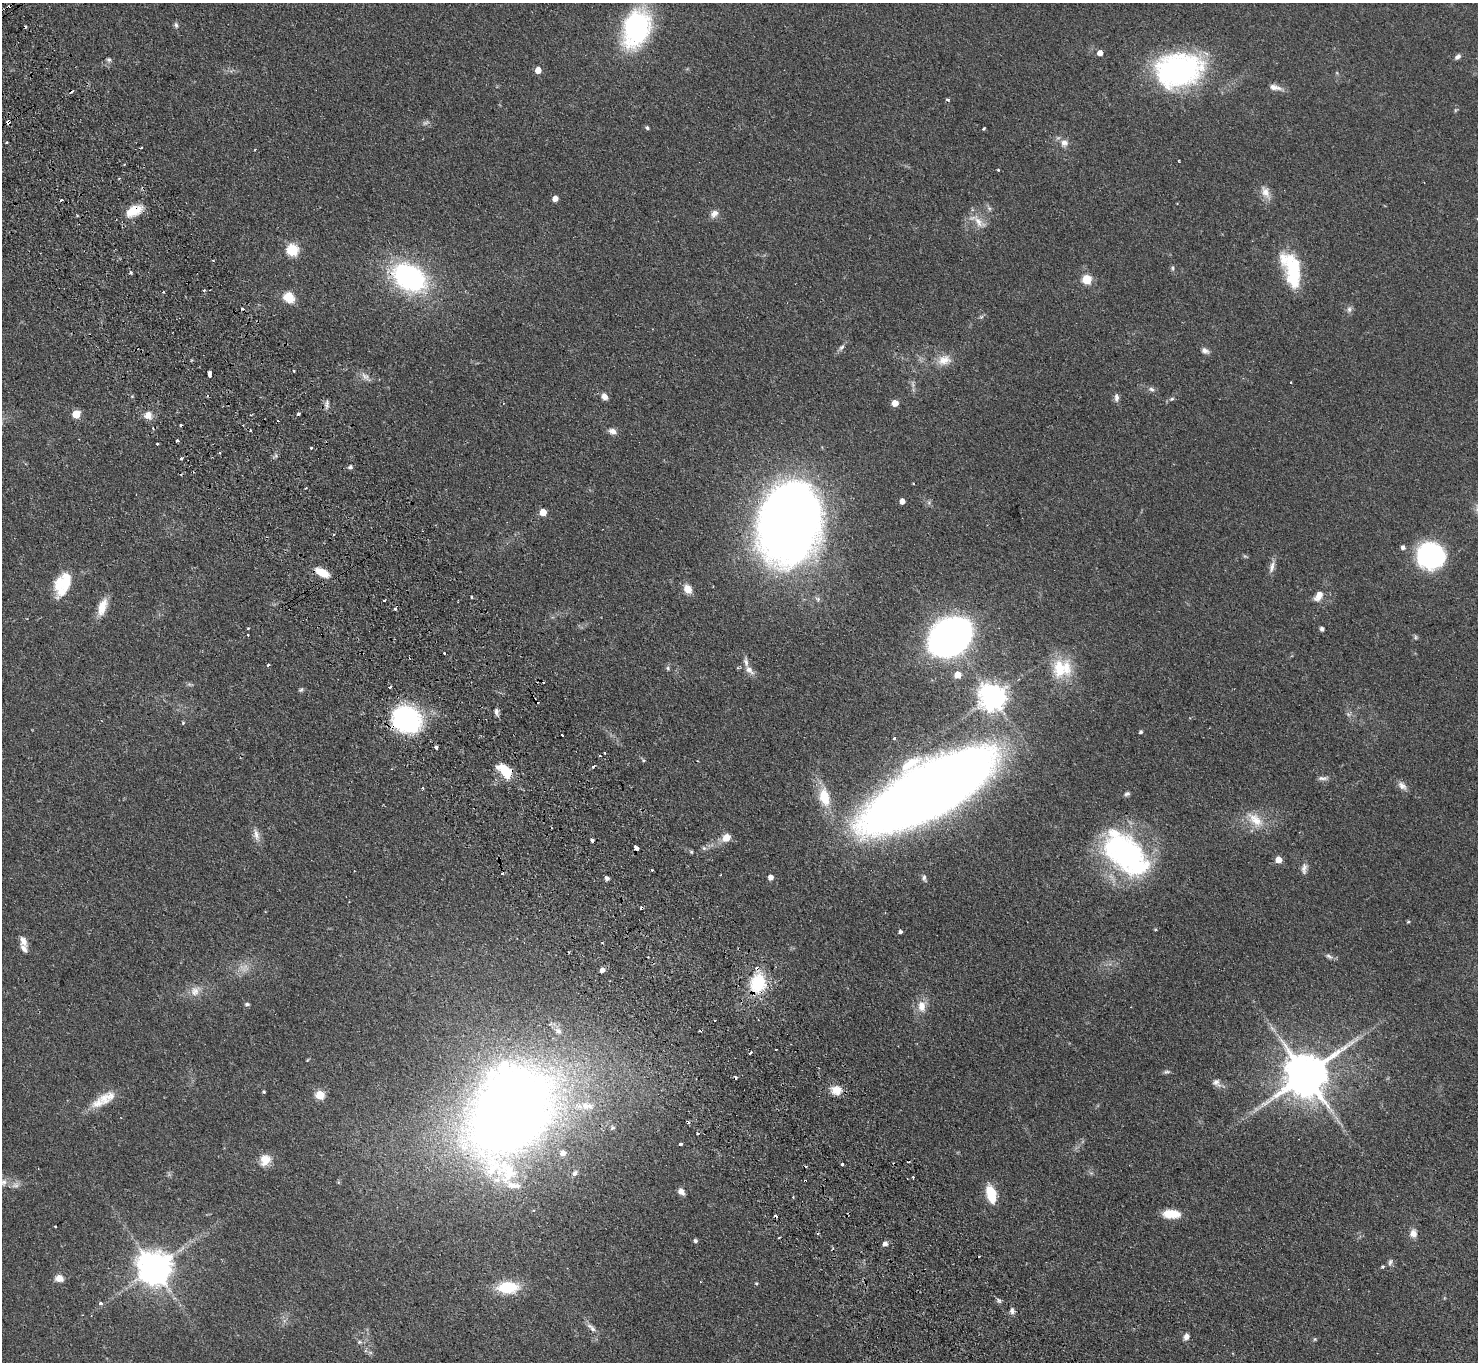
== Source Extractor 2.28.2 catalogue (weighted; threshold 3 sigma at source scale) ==
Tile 11 of 4 x 4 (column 3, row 3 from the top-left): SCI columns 3002-4477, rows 1696-3055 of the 6002 x 5970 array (HDU 1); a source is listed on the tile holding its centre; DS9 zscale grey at full resolution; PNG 1480 x 1364 px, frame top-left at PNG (2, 3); no overlay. Shown black and unused: <1% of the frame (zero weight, under 2 of 3 exposures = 3% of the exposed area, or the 3 px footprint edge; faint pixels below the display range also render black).
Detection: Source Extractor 2.28.2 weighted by HDU 2 'WHT'; one run over the whole footprint, this tile lists its part. Background 0.0872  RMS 0.0064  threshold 0.0289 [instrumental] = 3 sigma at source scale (4.5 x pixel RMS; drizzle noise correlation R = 1.50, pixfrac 1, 0.05/0.05 arcsec/px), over >= 5 px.
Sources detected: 211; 8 too faint to see at this stretch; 2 inside a brighter object's white glare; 27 cosmic-ray / hot-pixel residue — not listed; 5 inside a brighter listed object's ellipse — not listed separately; the other 169 listed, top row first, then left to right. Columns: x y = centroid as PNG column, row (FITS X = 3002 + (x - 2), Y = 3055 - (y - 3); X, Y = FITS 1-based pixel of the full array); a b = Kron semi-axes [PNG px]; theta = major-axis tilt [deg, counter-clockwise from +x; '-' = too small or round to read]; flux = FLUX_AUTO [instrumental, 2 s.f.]
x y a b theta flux
176 25 8 5 -75 1.5
637 28 35 23 73 97
1100 53 5 4 - 4.8
1458 57 8 5 43 2.2
109 60 7 6 - 1.3
538 70 5 5 - 6.8
1181 70 50 36 12 130
1275 87 17 7 -12 4
8 122 4 4 - 7.8
647 128 6 4 -42 1
983 129 3 3 - 0.84
6 142 3 2 - 0.82
1064 143 10 10 - 3.9
255 150 3 2 - 0.58
1179 160 3 2 - 0.66
124 165 3 2 - 1.3
998 170 3 3 - 0.58
1266 192 19 10 -64 5.9
555 198 5 5 - 4.9
989 208 7 5 -44 1.3
134 211 23 12 28 12
714 214 12 9 51 3.6
978 222 19 9 -57 6.7
292 250 6 6 - 61
1173 268 7 4 -82 1.1
1292 269 40 18 -73 39
131 272 3 3 - 1.6
409 277 25 18 -33 130
1087 279 5 5 - 29
289 297 15 12 -46 8.8
1349 309 8 6 -90 2.1
841 347 10 5 48 2
1205 351 10 6 -34 2.8
944 360 19 13 18 8.5
210 374 6 3 -89 5.8
365 377 16 7 -43 3.5
1151 389 9 6 -22 1.9
132 396 5 3 - 0.67
604 396 8 7 - 3.3
1116 397 9 6 86 2.3
1172 399 7 4 19 1.1
895 403 5 5 - 8.5
327 404 13 5 89 2.2
76 414 5 5 - 17
148 415 9 9 - 5.5
613 431 10 7 -22 3.3
177 440 3 3 - 0.88
157 444 3 3 - 1.6
311 448 3 2 - 0.8
220 452 3 3 - 0.79
181 458 3 3 - 1.9
350 467 5 5 - 1.7
913 483 2 2 - 0.58
306 488 3 3 - 0.61
902 501 5 4 - 4.4
543 512 5 5 - 9.9
788 523 48 36 76 1100
334 534 3 2 - 0.57
1403 547 5 5 - 2.1
1430 555 22 21 - 110
1272 567 17 6 74 3.7
322 573 16 7 -28 12
62 584 29 17 68 21
688 589 10 8 -58 7
1319 596 15 8 54 5.8
471 597 4 2 - 0.63
384 600 3 3 - 1.9
102 607 22 9 72 9.8
395 609 3 3 - 2.4
248 628 3 2 - 1.4
1322 629 4 4 - 2.1
248 635 3 2 - 0.85
950 637 25 19 36 580
1415 637 6 4 90 0.98
444 653 3 3 - 1.3
268 665 3 3 - 1.1
668 668 6 5 - 1
1060 668 29 19 -86 21
749 670 15 8 -37 4.1
957 675 5 5 - 8.3
390 687 3 2 - 1.4
301 690 7 4 38 1
992 697 8 8 - 770
496 712 11 5 -80 2.1
406 719 31 27 -32 79
183 723 5 4 - 0.67
1141 732 4 4 - 1.3
562 735 3 3 - 2
894 738 3 3 - 1.1
436 747 4 3 - 7
604 753 3 2 - 1.5
643 760 5 4 - 0.83
505 771 21 12 -40 16
1323 778 14 5 2 2.3
1402 786 14 8 -47 3.6
423 788 4 2 - 0.67
929 790 87 32 29 1600
1127 794 7 5 28 1.4
824 797 20 12 -76 18
1255 820 29 14 -42 14
256 834 17 8 -77 4.4
726 838 10 8 40 6.8
592 840 4 3 - 3.1
636 847 5 3 - 12
704 848 6 5 - 1.3
691 852 5 4 - 0.84
1126 854 58 31 -46 130
1278 860 5 5 - 8.7
1304 868 15 7 82 3.2
651 870 3 3 - 1.5
502 873 4 3 - 1.2
771 877 5 5 - 3.5
607 878 5 4 - 2
924 878 9 5 -83 1.7
1408 922 4 4 - 0.75
900 932 4 4 - 1.5
23 941 13 8 -66 4.2
602 942 4 2 - 0.56
1329 956 11 5 -42 1.9
602 970 5 5 - 3.1
758 983 21 17 76 30
195 991 16 12 51 6.8
247 1004 6 4 0 1.1
922 1006 15 10 -89 7.2
715 1020 3 2 - 0.98
558 1031 10 7 -34 3
776 1049 2 2 - 0.4
750 1053 4 3 - 2.4
1167 1072 10 5 9 1.4
1306 1075 14 12 35 2800
1216 1082 11 9 -47 3.4
836 1090 13 10 -7 8.2
264 1092 3 3 - 0.8
320 1095 5 5 - 22
98 1103 22 14 30 9.8
587 1106 19 11 -2 9.6
511 1110 66 47 62 1100
688 1122 6 3 -71 0.9
612 1128 7 6 - 1.3
697 1133 3 3 - 0.79
681 1144 3 3 - 5.4
563 1153 5 5 - 3.6
265 1160 13 12 - 8.4
842 1164 3 3 - 1.3
574 1173 7 6 - 1.6
913 1177 3 2 - 1
2 1182 15 10 -6 5.9
338 1182 6 4 -72 0.69
681 1191 8 6 -50 3.5
991 1194 19 10 -75 16
793 1197 3 3 - 0.83
1171 1214 19 9 -2 11
55 1226 3 2 - 1
1413 1233 9 8 - 4.6
695 1241 5 4 - 1.5
885 1244 4 4 - 3.6
1390 1262 11 5 77 1.8
1383 1267 3 3 - 1.8
154 1268 10 9 - 1500
59 1278 10 8 -5 4.9
756 1283 5 4 - 0.78
508 1287 27 14 2 22
999 1300 7 5 -67 1.4
101 1303 4 3 - 2.9
1012 1311 8 6 -83 2.1
591 1328 16 6 -44 3.2
1186 1337 8 6 69 3.1
1315 1339 5 5 - 0.75
359 1342 6 4 45 1
Overlapping masked pixels (flux is a lower limit): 8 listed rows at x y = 8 122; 134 211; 406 719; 505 771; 592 840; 636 847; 758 983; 1306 1075
Isophote crosses this tile's border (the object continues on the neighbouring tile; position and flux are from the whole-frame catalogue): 1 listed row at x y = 2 1182